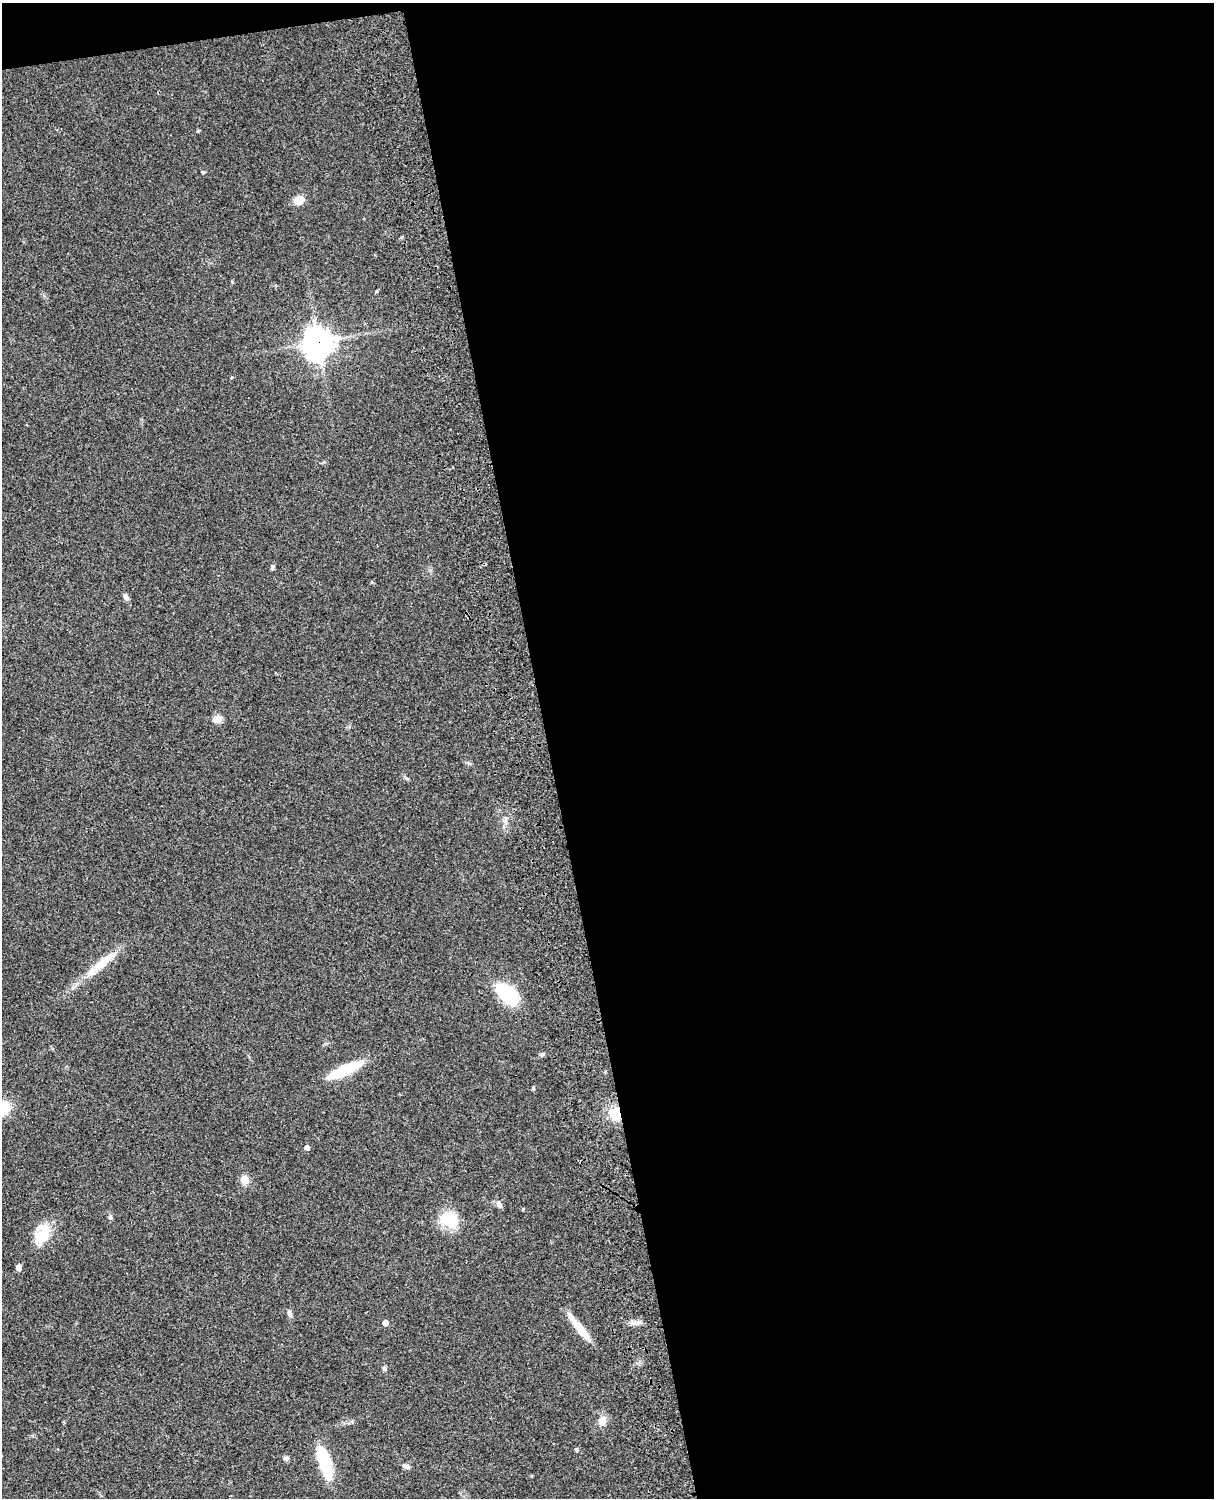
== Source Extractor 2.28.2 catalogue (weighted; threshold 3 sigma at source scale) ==
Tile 4 of 4 x 3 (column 4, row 1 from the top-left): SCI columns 3758-4969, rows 3268-4763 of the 5088 x 4927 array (HDU 1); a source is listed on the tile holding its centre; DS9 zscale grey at full resolution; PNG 1216 x 1500 px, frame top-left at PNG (2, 3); no overlay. Shown black and unused: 56% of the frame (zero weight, under 3 of 4 exposures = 6% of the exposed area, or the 3 px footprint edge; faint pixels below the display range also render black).
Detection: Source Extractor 2.28.2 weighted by HDU 2 'WHT'; one run over the whole footprint, this tile lists its part. Background 0.103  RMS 0.0064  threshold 0.0288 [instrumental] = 3 sigma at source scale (4.5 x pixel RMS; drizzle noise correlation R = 1.50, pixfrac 1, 0.05/0.05 arcsec/px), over >= 5 px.
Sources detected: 31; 1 inside a brighter object's white glare — not listed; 1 inside a brighter listed object's ellipse — not listed separately; the other 29 listed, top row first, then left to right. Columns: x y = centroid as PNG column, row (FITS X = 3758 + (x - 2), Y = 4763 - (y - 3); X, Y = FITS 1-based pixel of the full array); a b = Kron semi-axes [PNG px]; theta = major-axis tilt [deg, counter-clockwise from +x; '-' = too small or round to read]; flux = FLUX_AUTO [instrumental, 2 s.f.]
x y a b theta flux
299 200 13 10 21 5.2
318 342 11 10 - 650
273 568 5 5 - 1.2
126 597 8 6 -65 2.3
217 719 10 9 - 4.6
406 778 7 4 -44 1
100 964 53 9 40 17
507 994 31 18 -44 28
542 1054 6 5 - 1
344 1070 38 10 24 27
533 1088 5 4 - 0.74
615 1114 14 13 - 12
307 1147 5 4 - 2.7
245 1180 11 9 -83 5.1
499 1204 10 6 -51 2.2
110 1217 7 5 -66 1.4
449 1220 17 13 -33 24
43 1235 27 14 55 16
18 1267 6 4 84 3.7
290 1313 8 6 -72 2
634 1322 13 5 5 3
385 1323 4 4 - 5.6
579 1327 38 7 -52 13
385 1369 7 3 -71 1.1
602 1420 10 8 80 5.8
576 1450 6 4 -90 0.75
286 1458 8 6 1 1.5
325 1463 38 16 -73 24
406 1466 10 6 -18 2.2
Overlapping masked pixels (flux is a lower limit): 2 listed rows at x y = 318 342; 615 1114
Unlisted compact peaks at least as high as the median listed source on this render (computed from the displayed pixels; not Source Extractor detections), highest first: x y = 203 172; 523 1209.